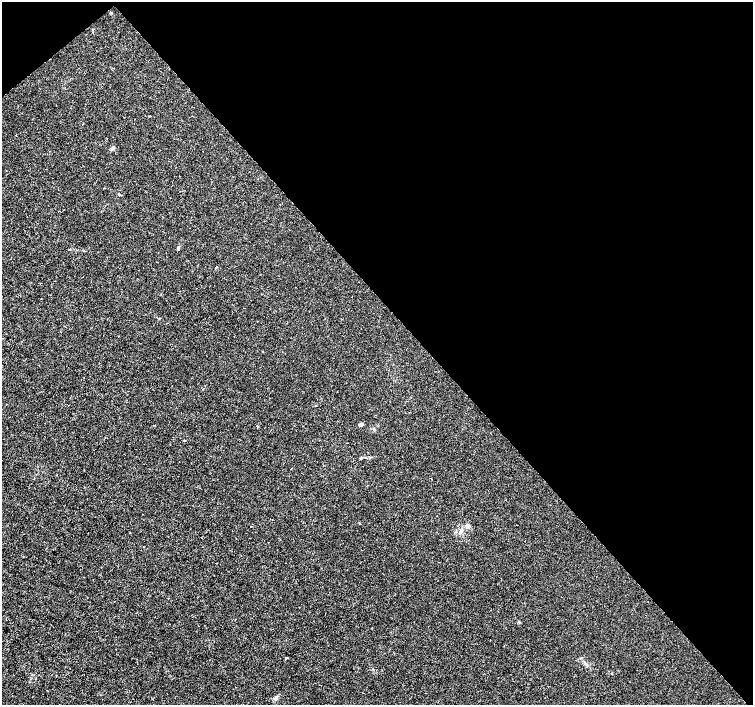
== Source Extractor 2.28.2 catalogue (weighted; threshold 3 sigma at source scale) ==
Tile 3 of 4 x 4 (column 3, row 1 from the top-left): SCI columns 3009-4510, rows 4425-5829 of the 6012 x 5974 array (HDU 1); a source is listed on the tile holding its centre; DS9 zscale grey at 2 x 2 block average (1 PNG px = mean of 2 x 2 image px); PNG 755 x 707 px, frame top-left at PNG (2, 2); no overlay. Shown black and unused: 44% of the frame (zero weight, under 3 of 4 exposures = <1% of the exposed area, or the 3 px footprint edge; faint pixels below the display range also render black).
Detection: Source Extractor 2.28.2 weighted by HDU 2 'WHT'; one run over the whole footprint, this tile lists its part. Background 8.57e-04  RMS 0.0013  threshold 0.00599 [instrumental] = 3 sigma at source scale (4.5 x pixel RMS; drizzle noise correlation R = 1.50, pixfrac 1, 0.0396/0.0396 arcsec/px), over >= 5 px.
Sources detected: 13; all 13 listed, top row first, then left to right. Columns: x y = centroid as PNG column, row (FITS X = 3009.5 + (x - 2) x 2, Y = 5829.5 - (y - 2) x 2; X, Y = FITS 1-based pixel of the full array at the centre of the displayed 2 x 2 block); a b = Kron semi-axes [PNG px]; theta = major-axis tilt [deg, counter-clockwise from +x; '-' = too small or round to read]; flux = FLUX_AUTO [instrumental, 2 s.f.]
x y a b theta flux
150 116 2 2 - 0.19
16 135 2 2 - 0.29
113 148 6 3 56 0.67
178 248 5 2 - 0.32
216 267 3 2 - 0.18
361 424 3 3 - 1.1
360 458 3 2 - 0.22
467 525 5 3 - 0.54
250 526 2 2 - 0.29
461 530 5 3 - 0.55
519 622 3 2 - 0.19
286 658 3 2 - 0.24
276 698 6 4 46 0.74
Diffuse or blended objects may show on this block-average render without a row.